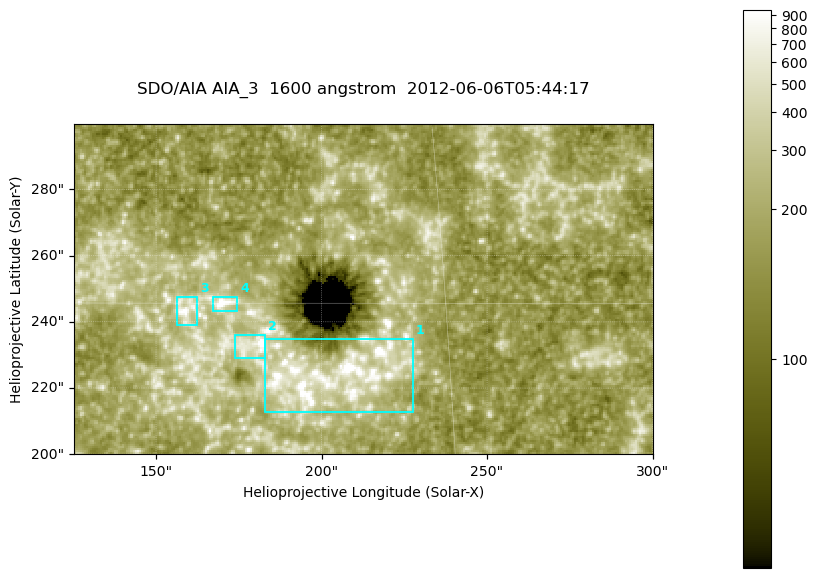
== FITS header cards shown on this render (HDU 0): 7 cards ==
TELESCOP= 'SDO/AIA '
INSTRUME= 'AIA_3   '
WAVELNTH=                 1600
WAVEUNIT= 'angstrom'
DATE-OBS= '2012-06-06T05:44:17.12'
CTYPE1  = 'HPLN-TAN'
CTYPE2  = 'HPLT-TAN'

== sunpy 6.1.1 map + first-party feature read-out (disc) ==
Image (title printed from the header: SDO/AIA AIA_3  1600 angstrom  2012-06-06T05:44:17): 287 x 164 px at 0.609 arcsec/px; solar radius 946 arcsec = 1552 px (partial field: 0.6% of the solar disc is inside the frame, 100% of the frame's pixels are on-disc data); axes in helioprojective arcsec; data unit not stated in the header (colour bar unlabelled)
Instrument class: DISC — disc imager (sunpy class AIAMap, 1600 A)
Bright regions (active regions / flare kernels): reference = the on-disc median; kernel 3 px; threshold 5 sigma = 325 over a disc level ~179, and >= 1.15x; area >= 47 px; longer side >= 3 px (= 1.8 arcsec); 4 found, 4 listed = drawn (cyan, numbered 1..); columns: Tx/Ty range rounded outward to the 2 arcsec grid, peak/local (2 s.f.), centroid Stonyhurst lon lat
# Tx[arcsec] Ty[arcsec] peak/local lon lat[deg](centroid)
1 182..228 212..236 16 +13 +14
2 174..184 228..236 6.3 +11 +14
3 156..162 238..248 5.7 +10 +15
4 166..176 242..248 6.8 +11 +15